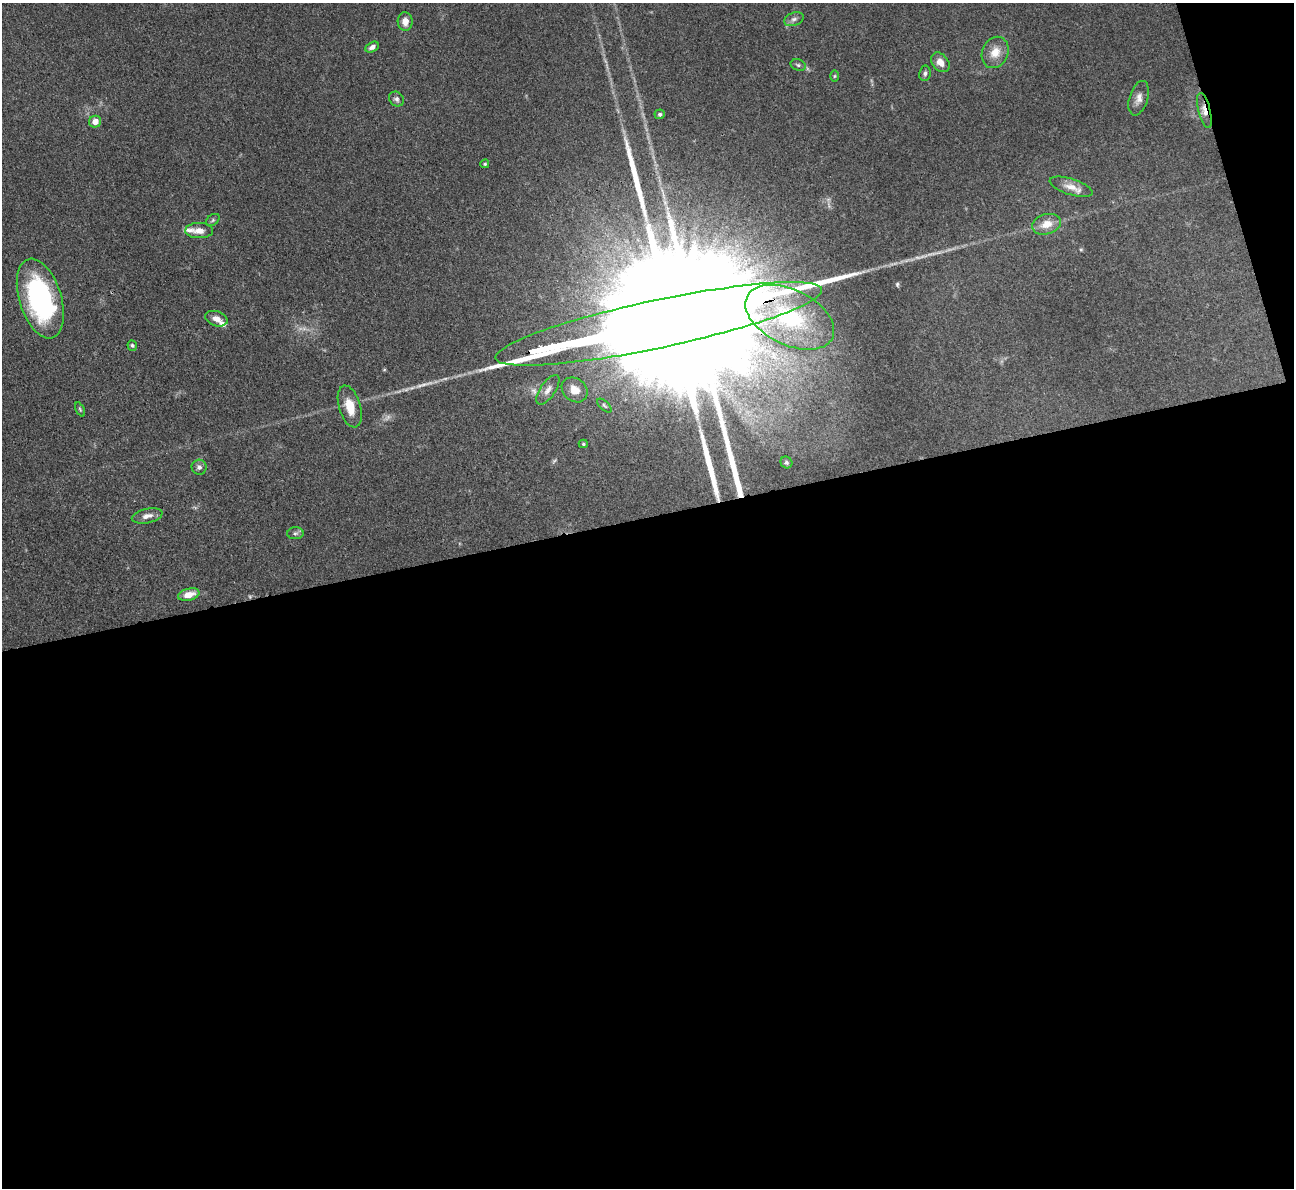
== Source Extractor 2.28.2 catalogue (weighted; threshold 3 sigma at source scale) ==
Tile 16 of 4 x 4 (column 4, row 4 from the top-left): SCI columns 3878-5169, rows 265-1450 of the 5170 x 5151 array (HDU 1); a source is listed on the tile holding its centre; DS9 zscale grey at full resolution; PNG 1296 x 1190 px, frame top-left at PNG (2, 3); each listed source drawn as its Kron ellipse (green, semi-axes under 4 px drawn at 4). Shown black and unused: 58% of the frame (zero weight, under 3 of 4 exposures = <1% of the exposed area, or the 3 px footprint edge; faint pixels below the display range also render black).
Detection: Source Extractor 2.28.2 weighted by HDU 2 'WHT'; one run over the whole footprint, this tile lists its part. Background 0.105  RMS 0.006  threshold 0.0269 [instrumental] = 3 sigma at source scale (4.5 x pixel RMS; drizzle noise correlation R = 1.50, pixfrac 1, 0.05/0.05 arcsec/px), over >= 5 px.
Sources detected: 39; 1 too faint to see at this stretch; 2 long thin detections or spike segments (spike, bleed or trail) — neither listed nor drawn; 2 inside a brighter listed object's ellipse — not listed separately; the other 34 listed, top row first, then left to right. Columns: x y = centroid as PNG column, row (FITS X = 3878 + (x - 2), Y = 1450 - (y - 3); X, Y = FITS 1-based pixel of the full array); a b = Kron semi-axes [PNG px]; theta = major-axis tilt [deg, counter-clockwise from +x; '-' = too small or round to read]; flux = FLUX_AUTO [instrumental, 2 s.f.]
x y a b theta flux
794 19 10 6 22 2.4
405 21 9 7 -87 5.2
372 47 7 4 28 2.4
995 52 16 13 67 9.1
940 62 11 8 -49 5.4
798 65 8 5 -17 1.2
925 73 8 5 81 1.6
834 76 5 3 - 0.67
1139 98 18 9 73 4.8
396 99 8 7 - 1.9
1204 110 18 6 -76 4.8
660 114 5 5 - 1.2
95 122 6 6 - 5.1
485 164 4 4 - 0.81
1071 187 22 8 -17 6.4
213 220 7 5 37 1.1
1047 224 15 10 17 7.7
199 231 14 7 -1 4.9
40 298 41 21 -73 110
790 317 47 27 -26 49
216 319 11 7 -18 3.7
659 324 167 24 12 130000
132 346 5 4 - 1.2
548 390 17 7 56 4.2
575 390 14 11 -40 7.8
604 405 9 4 -42 1.1
350 406 21 11 -74 11
80 409 7 4 -63 0.86
583 444 4 4 - 0.87
786 462 6 5 - 1.2
199 467 7 7 - 2.2
147 516 15 7 12 3.8
295 533 8 6 3 1.6
189 595 11 6 14 7.7
Overlapping masked pixels (flux is a lower limit): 2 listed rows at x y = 1204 110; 659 324